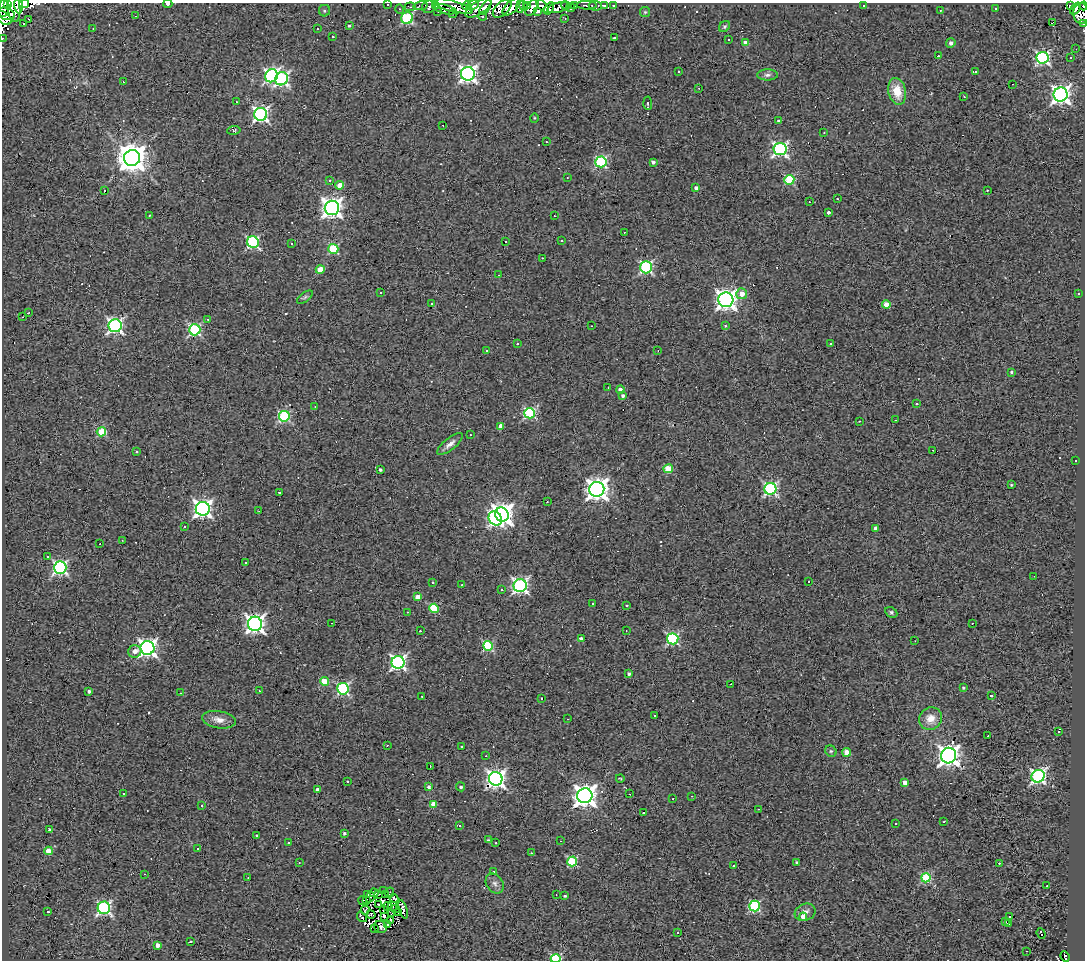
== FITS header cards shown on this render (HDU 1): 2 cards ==
NAXIS1  =                 1083
NAXIS2  =                  958

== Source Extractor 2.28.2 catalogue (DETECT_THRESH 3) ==
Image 1083 x 958 px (HDU 1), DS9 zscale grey, 1 PNG px = 1 image px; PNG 1087 x 962 px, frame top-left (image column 1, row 958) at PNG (2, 3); each listed source drawn as its Kron ellipse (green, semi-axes under 4 px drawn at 4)
Background 0.137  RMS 0.22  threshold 0.667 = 3 sigma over >= 5 px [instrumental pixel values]
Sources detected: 312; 9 with non-positive FLUX_AUTO (blend fragments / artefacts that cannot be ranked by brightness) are neither listed nor drawn; the other 303 listed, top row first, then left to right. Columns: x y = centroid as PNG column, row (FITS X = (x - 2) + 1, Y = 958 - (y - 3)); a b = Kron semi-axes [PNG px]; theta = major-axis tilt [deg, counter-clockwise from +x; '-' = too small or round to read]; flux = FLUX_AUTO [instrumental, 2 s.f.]
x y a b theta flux
7 4 3 2 - 170
24 4 5 3 - 170
168 4 4 3 - 44
388 4 3 2 - 16
19 5 8 4 -87 290
467 5 4 3 - 100
473 5 6 4 32 250
528 5 3 2 - 95
575 5 4 2 - 15
587 5 10 2 -1 10
613 5 3 2 - 15
863 5 3 2 - 17
1070 5 3 3 - 87
14 6 15 6 -83 510
421 6 7 3 13 29
436 6 3 3 - 25
453 6 20 5 -15 310
520 6 6 2 86 54
524 6 5 2 - 2
542 6 8 4 -46 130
566 6 5 4 - 100
595 6 6 5 - 36
605 6 4 2 - 17
1084 6 4 2 - 84
410 7 5 3 - 25
429 7 7 6 - 41
485 7 9 4 57 380
512 7 11 5 45 440
4 8 9 5 78 970
479 8 15 6 32 410
532 8 9 5 60 92
549 8 7 4 58 39
558 8 11 5 16 69
570 8 4 3 - 48
400 9 5 3 - 13
445 9 11 4 -14 70
502 9 11 6 44 53
996 9 3 3 - 74
1076 9 7 4 49 86
324 11 5 5 - 27
538 11 4 3 - 44
940 11 3 2 - 31
438 12 2 2 - 7.7
645 12 5 5 - 19
6 14 9 6 -23 570
453 14 4 2 - 14
1081 14 10 8 -87 280
136 16 3 2 - 17
483 16 4 3 - 31
3 18 9 5 -37 520
407 18 6 5 - 1400
565 18 3 2 - 15
29 19 3 2 - 42
1053 22 3 3 - 540
24 24 3 2 - 39
1084 24 3 2 - 21
349 26 4 3 - 20
725 27 6 5 - 29
93 28 2 2 - 11
317 29 3 2 - 27
333 37 3 3 - 13
2 38 2 2 - 10
614 38 3 3 - 96
728 40 3 3 - 54
745 43 4 4 - 190
951 43 5 4 - 50
1076 49 2 2 - 7.7
938 56 3 2 - 10
1043 58 6 6 - 2900
1070 58 3 2 - 14
679 72 3 2 - 18
975 72 3 3 - 21
468 74 7 7 - 6000
767 75 10 5 1 49
271 76 7 6 - 3300
281 79 7 6 - 3200
123 82 3 2 - 11
1013 84 2 2 - 12
699 88 2 2 - 13
897 91 13 9 -78 310
1061 94 7 7 - 7700
964 97 3 2 - 8.9
236 102 2 2 - 11
648 103 7 3 -86 16
261 114 6 6 - 4100
534 118 5 3 - 13
779 121 4 3 - 41
443 125 3 2 - 27
234 130 6 4 9 20
824 133 3 2 - 9
546 142 3 2 - 44
780 149 6 6 - 3500
132 158 8 8 - 25000
601 162 5 5 - 1900
653 162 4 3 - 46
567 178 3 2 - 9.6
330 180 3 3 - 56
789 180 5 5 - 1000
340 185 4 4 - 200
696 188 4 4 - 44
987 190 3 3 - 100
104 191 3 2 - 9.6
837 199 3 3 - 88
809 202 3 2 - 8
332 208 7 7 - 9500
828 212 3 3 - 890
150 215 3 2 - 11
554 216 2 2 - 11
624 232 2 2 - 10
561 241 3 2 - 24
253 242 6 5 - 2100
505 242 3 2 - 31
292 244 3 2 - 16
333 249 5 5 - 950
542 258 3 2 - 170
646 267 6 6 - 2200
320 269 4 4 - 330
499 275 2 2 - 10
381 293 3 3 - 24
1079 293 3 3 - 43
742 294 5 5 - 150
305 297 9 4 36 33
726 300 7 7 - 9200
432 303 3 3 - 38
886 305 4 4 - 270
28 313 3 2 - 7.6
22 317 3 2 - 8.3
208 319 3 3 - 19
115 326 6 6 - 4200
592 326 3 2 - 14
725 326 4 3 - 14
195 330 6 5 - 2100
831 343 3 3 - 42
517 344 3 3 - 47
486 350 3 3 - 14
658 351 3 2 - 8.9
1011 372 3 3 - 24
608 388 2 2 - 9
620 389 4 3 - 56
623 396 4 4 - 29
917 404 3 3 - 160
315 407 3 3 - 12
530 413 5 5 - 1500
284 416 5 5 - 1700
895 420 3 2 - 43
859 421 3 2 - 160
501 426 4 3 - 120
101 432 5 4 - 710
470 435 2 2 - 10
450 444 16 6 39 89
933 450 2 2 - 8
136 452 3 3 - 73
1076 460 2 2 - 14
380 469 3 3 - 29
668 469 5 4 - 530
1011 485 3 3 - 16
597 489 7 7 - 12000
770 489 6 6 - 2800
279 492 3 3 - 220
547 502 3 2 - 31
203 509 7 7 - 6900
259 511 3 2 - 21
502 514 7 6 - 11000
495 518 7 6 - 3000
184 527 3 2 - 15
875 528 4 4 - 76
122 540 2 2 - 12
100 544 3 2 - 21
48 557 4 3 - 16
245 563 3 2 - 20
60 568 6 6 - 3300
1034 576 2 2 - 7
809 581 3 2 - 23
433 582 3 3 - 250
462 585 3 2 - 11
520 586 6 6 - 4000
501 589 3 3 - 47
418 597 4 4 - 170
593 603 3 3 - 23
626 605 3 3 - 53
434 608 5 4 - 790
407 612 3 2 - 10
891 612 6 5 - 32
332 623 3 2 - 19
972 623 3 2 - 99
255 624 7 7 - 7300
420 631 3 2 - 97
626 631 2 2 - 9.4
581 639 4 3 - 110
673 639 5 5 - 2000
915 641 2 2 - 6.6
488 646 5 5 - 1300
147 648 7 7 - 6700
135 651 6 6 - 100
398 662 6 6 - 4200
629 674 3 3 - 35
324 681 4 4 - 440
731 684 3 2 - 23
963 688 4 4 - 19
343 689 5 5 - 2200
89 691 3 3 - 41
259 691 2 2 - 10
180 693 3 2 - 41
422 696 3 2 - 38
991 696 3 3 - 190
541 698 3 3 - 9.5
655 715 3 3 - 30
568 719 3 2 - 53
931 719 12 11 - 190
219 720 17 8 -9 130
1058 732 3 2 - 19
988 736 3 2 - 13
387 745 3 2 - 11
462 746 3 3 - 74
831 751 6 5 - 27
847 752 4 4 - 260
486 756 2 2 - 10
949 756 8 7 - 9900
430 766 3 2 - 5.5
1038 776 7 6 - 3700
620 778 4 2 - 12
496 779 7 6 - 7000
347 781 3 3 - 70
905 782 4 4 - 140
429 787 3 3 - 43
461 787 5 4 - 29
318 790 4 3 - 55
123 794 3 2 - 16
630 794 2 2 - 11
585 796 7 7 - 12000
692 796 3 2 - 25
673 799 3 3 - 31
202 805 3 2 - 28
433 805 4 4 - 310
758 809 3 2 - 20
643 813 3 3 - 900
944 821 2 2 - 11
895 824 3 3 - 27
459 825 3 3 - 410
50 829 3 3 - 24
344 833 4 4 - 28
256 835 3 3 - 79
488 840 3 3 - 16
561 841 2 2 - 13
289 843 3 3 - 29
496 843 2 2 - 15
198 849 3 3 - 47
49 851 4 4 - 270
531 853 3 2 - 68
572 861 5 4 - 1000
796 862 3 2 - 16
299 863 3 2 - 11
999 863 3 2 - 130
734 866 3 2 - 20
493 871 3 2 - 19
145 874 3 2 - 35
248 878 2 2 - 11
926 878 4 4 - 1100
495 884 10 8 -55 67
1047 886 3 2 - 36
383 891 3 2 - 14
390 892 5 2 - 12
374 893 4 2 - 12
378 894 4 2 - 14
556 894 2 2 - 9.8
368 895 4 3 - 12
385 895 3 2 - 17
565 896 3 3 - 15
370 897 5 2 - 1.5
394 898 5 2 - 13
363 900 4 2 - 26
367 900 3 2 - 10
378 905 3 3 - 21
387 906 4 2 - 38
393 906 5 2 - 20
754 906 5 5 - 1300
104 908 6 6 - 2900
395 908 4 2 - 19
403 909 9 4 -72 99
365 910 4 3 - 17
384 910 3 2 - 17
48 912 3 3 - 20
805 912 11 8 21 91
398 913 3 2 - 10
371 914 5 2 - 21
392 914 3 2 - 10
384 916 3 2 - 25
1010 916 3 3 - 24
362 917 5 2 - 5.6
803 917 4 4 - 140
390 920 4 3 - 34
1005 922 3 3 - 16
1008 923 3 2 - 18
388 924 2 2 - 9.3
380 927 6 6 - 18
374 929 2 2 - 9
678 932 3 3 - 48
1041 933 6 3 -69 80
191 941 3 2 - 35
158 945 4 4 - 72
1027 951 2 2 - 11
1065 956 5 2 - 14
556 959 5 4 - 1400
At the frame edge (FLAGS 8, measured only in part): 13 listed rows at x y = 24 4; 168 4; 388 4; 19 5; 14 6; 1084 6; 4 8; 1081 14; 3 18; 1084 24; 2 38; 1065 956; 556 959
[9 non-positive-flux detections neither listed nor drawn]